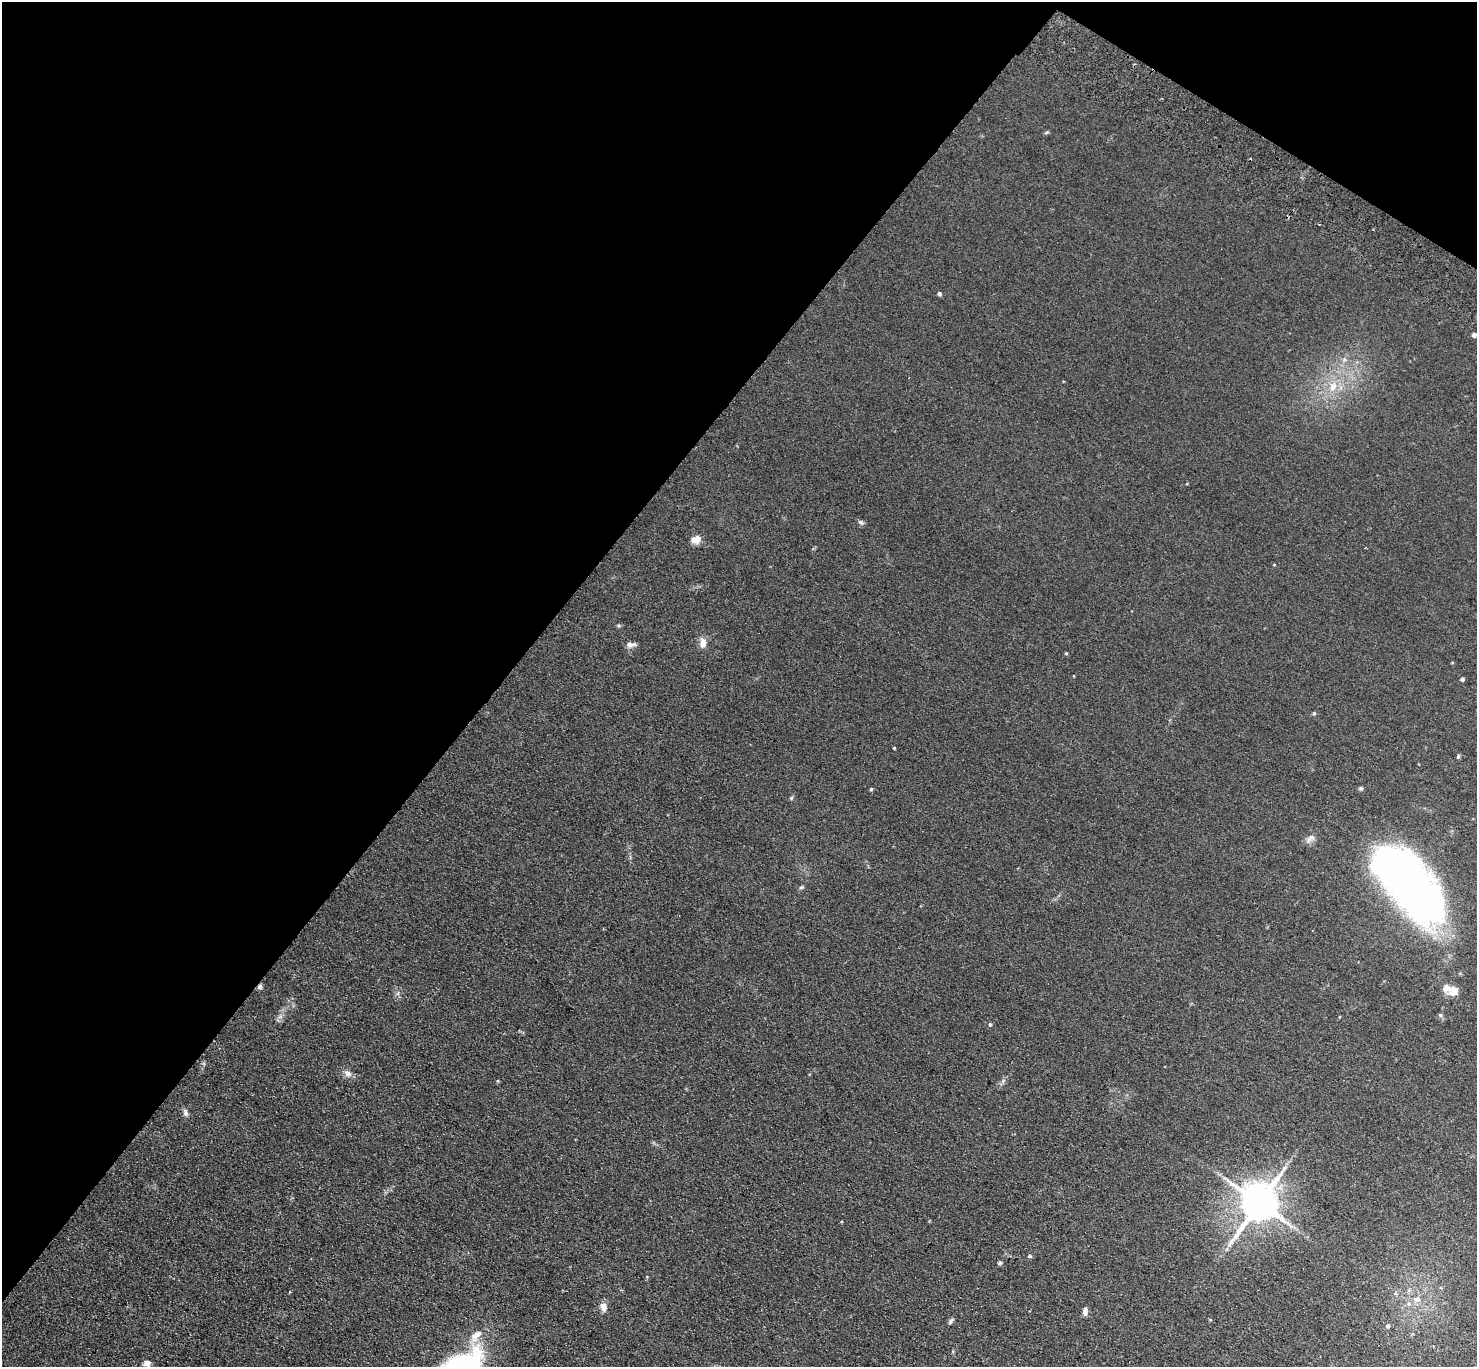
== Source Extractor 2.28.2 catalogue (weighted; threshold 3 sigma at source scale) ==
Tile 2 of 4 x 4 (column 2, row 1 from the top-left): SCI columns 1514-2988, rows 4299-5663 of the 5975 x 6006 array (HDU 1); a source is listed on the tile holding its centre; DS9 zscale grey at full resolution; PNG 1479 x 1369 px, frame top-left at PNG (2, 2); no overlay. Shown black and unused: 37% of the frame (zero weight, under 2 of 3 exposures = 3% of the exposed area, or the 3 px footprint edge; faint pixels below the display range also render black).
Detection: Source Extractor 2.28.2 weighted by HDU 2 'WHT'; one run over the whole footprint, this tile lists its part. Background 0.0978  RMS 0.012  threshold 0.0537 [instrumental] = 3 sigma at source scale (4.5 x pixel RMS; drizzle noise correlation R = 1.50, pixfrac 1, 0.05/0.05 arcsec/px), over >= 5 px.
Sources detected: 46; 1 cosmic-ray / hot-pixel residue — not listed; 1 inside a brighter listed object's ellipse — not listed separately; the other 44 listed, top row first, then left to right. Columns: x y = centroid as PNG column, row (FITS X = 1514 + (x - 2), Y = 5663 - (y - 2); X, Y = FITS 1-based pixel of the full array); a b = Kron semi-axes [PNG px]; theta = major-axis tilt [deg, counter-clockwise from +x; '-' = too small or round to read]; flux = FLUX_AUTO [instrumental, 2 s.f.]
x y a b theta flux
1047 132 7 4 30 1.5
1319 224 3 2 - 1.4
1373 229 3 2 - 0.88
939 294 5 4 - 2.6
1474 335 4 4 - 3.9
1344 359 6 6 - 3
1333 386 14 10 70 15
861 522 9 5 -31 2.6
696 539 12 9 25 9.3
1274 565 4 3 - 0.81
619 625 6 5 - 1.6
703 643 15 8 -87 8.1
629 644 11 8 -19 5.4
1066 653 4 4 - 1.1
1462 679 4 4 - 3.1
1314 713 5 5 - 1.4
894 748 3 3 - 1.1
1458 756 6 4 63 1.8
1361 788 6 6 - 1.9
871 789 4 4 - 1.5
791 798 6 5 - 1.6
1310 839 15 7 44 6.2
1409 883 90 41 -50 610
801 887 6 5 - 1.8
260 987 6 5 - 2.9
1447 988 15 13 -42 11
1440 1015 6 5 - 1.9
280 1017 7 4 19 2.7
990 1024 5 4 - 1.6
348 1073 11 8 -39 6.1
185 1112 10 6 -76 3.8
1259 1203 12 10 58 3400
1030 1256 5 5 - 1.7
1000 1263 5 5 - 1.9
290 1292 3 3 - 2.2
1396 1293 6 4 -89 1.6
1416 1299 9 7 -12 5.6
1409 1303 6 4 19 2.3
603 1307 9 7 -73 8.5
1085 1311 10 5 89 5.8
951 1321 10 4 46 2.4
1387 1326 5 5 - 2.5
476 1335 21 12 47 16
147 1363 8 8 - 6.4
Overlapping masked pixels (flux is a lower limit): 1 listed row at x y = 260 987